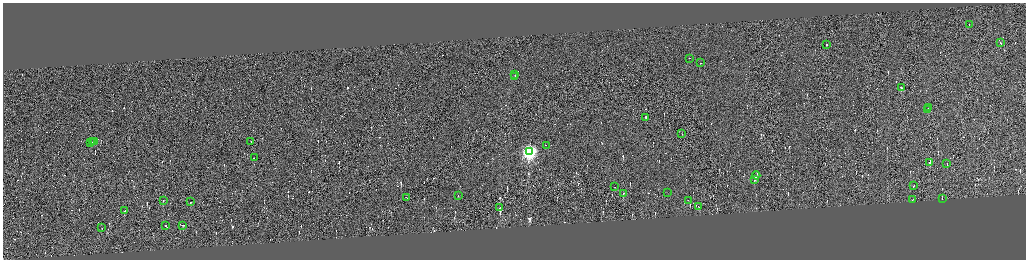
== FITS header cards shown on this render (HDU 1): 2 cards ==
NAXIS1  =                 4093
NAXIS2  =                 1029

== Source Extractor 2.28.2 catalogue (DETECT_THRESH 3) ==
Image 4093 x 1029 px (HDU 1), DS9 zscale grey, zoomed out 1/4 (1 PNG px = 4 x 4 image px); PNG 1028 x 262 px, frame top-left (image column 3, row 1028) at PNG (3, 3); each listed source drawn as its Kron ellipse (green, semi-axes under 4 px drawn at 4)
Background -0.0845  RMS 4.2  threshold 12.7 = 3 sigma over >= 5 px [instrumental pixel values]
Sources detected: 660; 620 cannot appear on this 1/4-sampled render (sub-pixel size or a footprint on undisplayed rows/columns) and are neither listed nor drawn; the other 40 listed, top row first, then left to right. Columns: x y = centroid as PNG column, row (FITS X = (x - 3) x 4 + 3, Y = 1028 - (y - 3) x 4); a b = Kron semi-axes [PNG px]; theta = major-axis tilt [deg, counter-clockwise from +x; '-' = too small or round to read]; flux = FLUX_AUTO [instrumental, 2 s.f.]
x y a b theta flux
969 25 2 1 - 17000
1000 43 3 1 - 39000
826 45 2 1 - 6500
690 58 2 1 - 13000
701 63 2 1 - 39000
515 74 2 1 - 20000
515 77 2 1 - 14000
901 88 3 1 - 370000
929 108 2 1 - 19000
928 110 2 1 - 23000
646 117 2 1 - 17000
682 134 2 1 - 16000
92 142 2 1 - 15000
94 142 3 1 - 19000
251 142 2 1 - 13000
90 143 3 1 - 28000
546 146 2 1 - 17000
529 152 4 4 - 800000
254 158 2 1 - 91000
929 162 2 1 - 19000
947 164 2 1 - 58000
756 175 4 1 - 56000
754 179 3 1 - 30000
913 186 2 1 - 39000
615 187 2 1 - 13000
623 193 2 1 - 15000
667 193 2 1 - 12000
458 196 2 1 - 26000
406 198 2 1 - 10000
942 199 2 1 - 9800
913 200 2 1 - 22000
163 201 2 2 - 2500
689 201 3 1 - 27000
191 202 2 1 - 24000
699 207 3 1 - 30000
499 208 2 1 - 17000
124 211 2 1 - 17000
182 225 3 1 - 25000
166 226 2 1 - 39000
102 228 2 1 - 15000
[620 sub-pixel or undisplayed-footprint detections neither listed nor drawn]